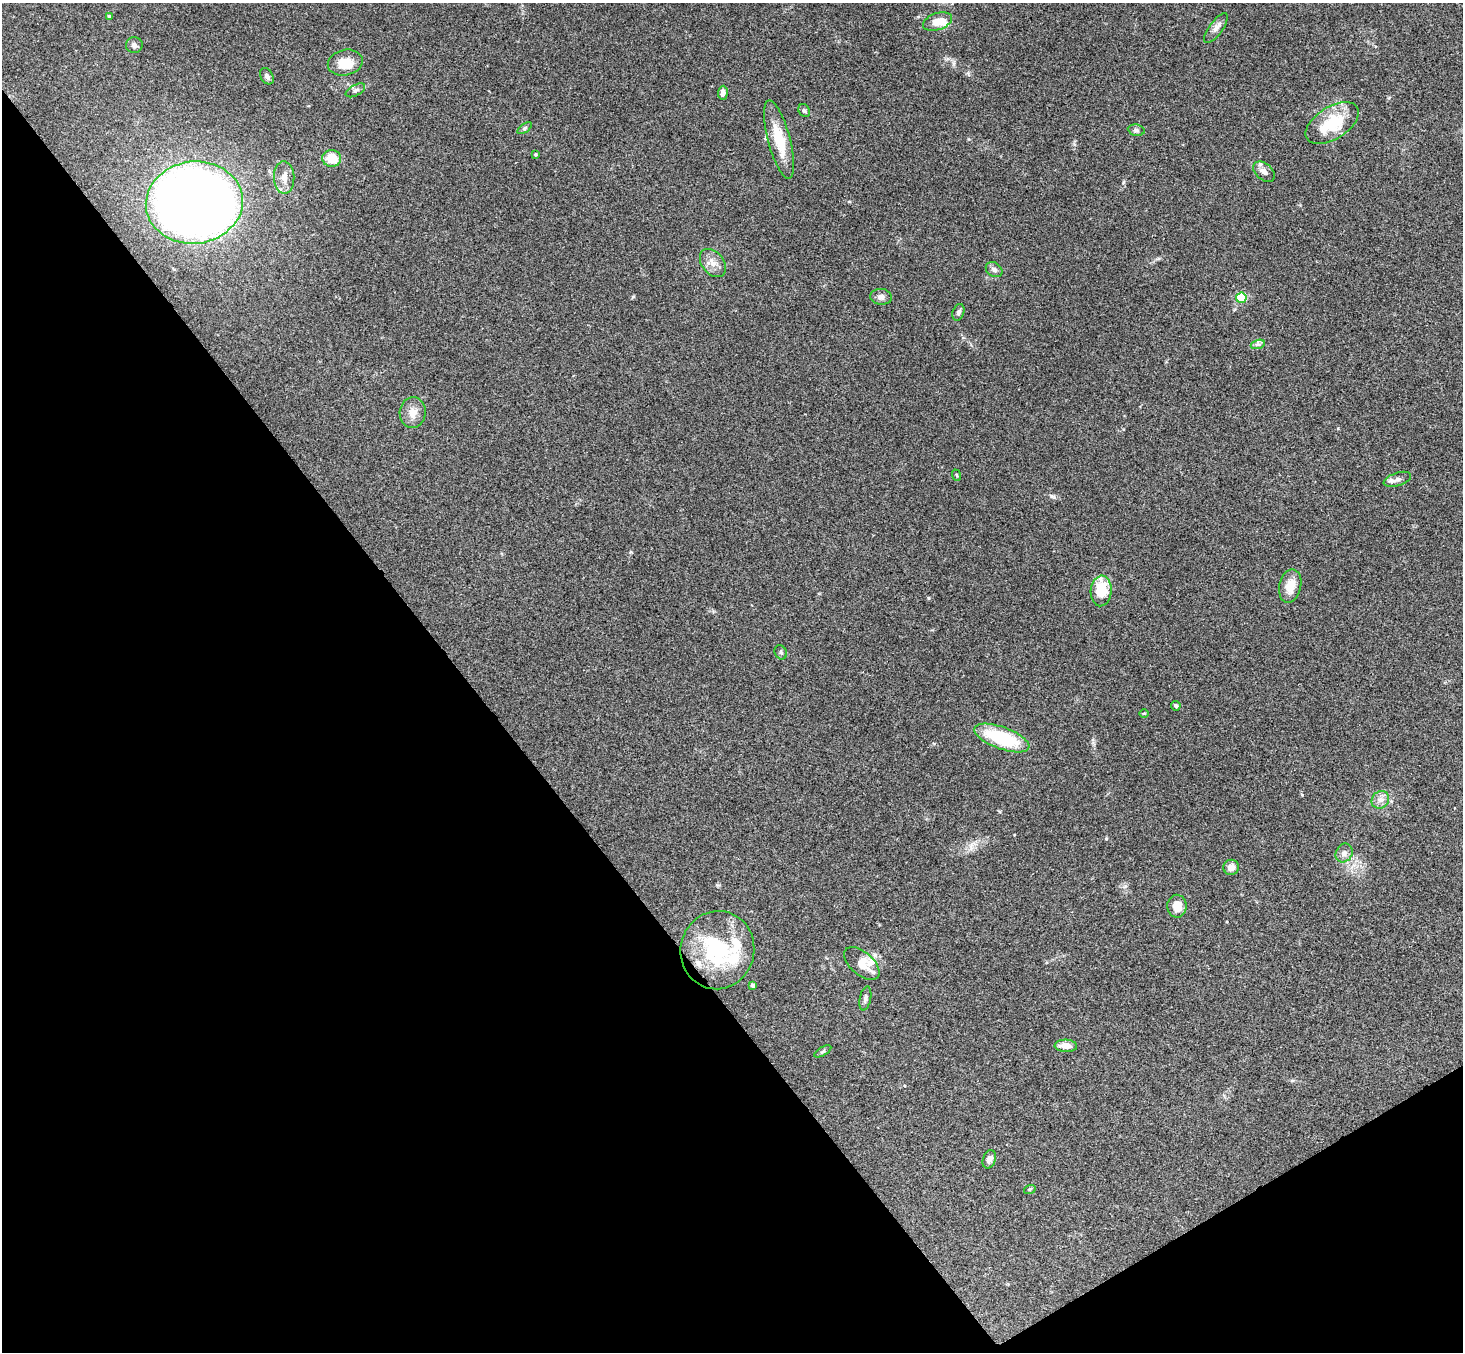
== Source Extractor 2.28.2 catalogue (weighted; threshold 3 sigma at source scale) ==
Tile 14 of 4 x 4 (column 2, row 4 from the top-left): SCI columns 1513-2973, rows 331-1680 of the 5945 x 5925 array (HDU 1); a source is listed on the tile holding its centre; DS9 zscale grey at full resolution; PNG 1465 x 1354 px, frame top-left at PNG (2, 3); each listed source drawn as its Kron ellipse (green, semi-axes under 4 px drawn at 4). Shown black and unused: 35% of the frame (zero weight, under 3 of 4 exposures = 6% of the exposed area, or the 3 px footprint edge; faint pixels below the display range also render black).
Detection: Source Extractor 2.28.2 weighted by HDU 2 'WHT'; one run over the whole footprint, this tile lists its part. Background 0.218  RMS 0.0084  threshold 0.0379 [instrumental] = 3 sigma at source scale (4.5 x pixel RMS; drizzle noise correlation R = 1.50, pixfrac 1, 0.05/0.05 arcsec/px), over >= 5 px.
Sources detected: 52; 1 inside a brighter object's white glare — neither listed nor drawn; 6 inside a brighter listed object's ellipse — not listed separately; the other 45 listed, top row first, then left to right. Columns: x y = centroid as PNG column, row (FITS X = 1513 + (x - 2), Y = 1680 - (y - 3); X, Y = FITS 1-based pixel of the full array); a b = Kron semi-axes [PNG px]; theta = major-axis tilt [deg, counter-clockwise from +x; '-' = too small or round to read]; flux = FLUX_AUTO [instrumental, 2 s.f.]
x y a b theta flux
109 16 3 3 - 1
938 21 15 8 19 8.7
1216 28 18 6 54 4.3
134 45 8 8 - 2.7
345 63 17 12 13 15
267 76 9 6 -57 2.4
355 90 10 5 28 2.5
723 93 7 5 86 4.2
804 111 7 5 -52 1.7
1332 123 29 16 32 36
525 128 8 4 36 1.4
1136 130 8 5 -10 2.1
779 139 40 11 -75 25
535 154 4 3 - 0.87
332 158 9 8 - 15
1264 172 12 8 -41 4.7
284 178 16 10 -88 8
194 203 49 41 7 810
713 263 16 11 -51 8.2
994 270 9 7 -34 2.8
881 297 11 8 -5 4
1241 298 5 5 - 49
958 312 8 5 70 2.3
1258 344 7 4 18 1.8
413 413 15 13 84 8.4
956 475 6 3 -69 0.79
1397 479 14 6 18 4
1290 586 17 11 77 12
1101 591 15 10 86 25
781 652 7 6 - 1.8
1176 706 5 4 - 1.3
1144 713 5 3 - 0.76
1002 738 29 11 -20 52
1380 800 9 8 - 4.5
1344 853 10 8 61 3.9
1231 867 8 7 - 5.7
1177 906 11 9 -88 11
717 950 39 37 78 73
862 963 21 11 -41 13
753 985 4 3 - 2.1
865 998 12 5 78 2.9
1066 1046 11 6 -4 8.6
823 1051 9 4 30 1.6
989 1159 9 6 70 3.4
1030 1189 6 3 18 0.9
Unlisted compact peaks at least as high as the median listed source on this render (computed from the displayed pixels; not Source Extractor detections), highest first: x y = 1051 496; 631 552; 633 297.